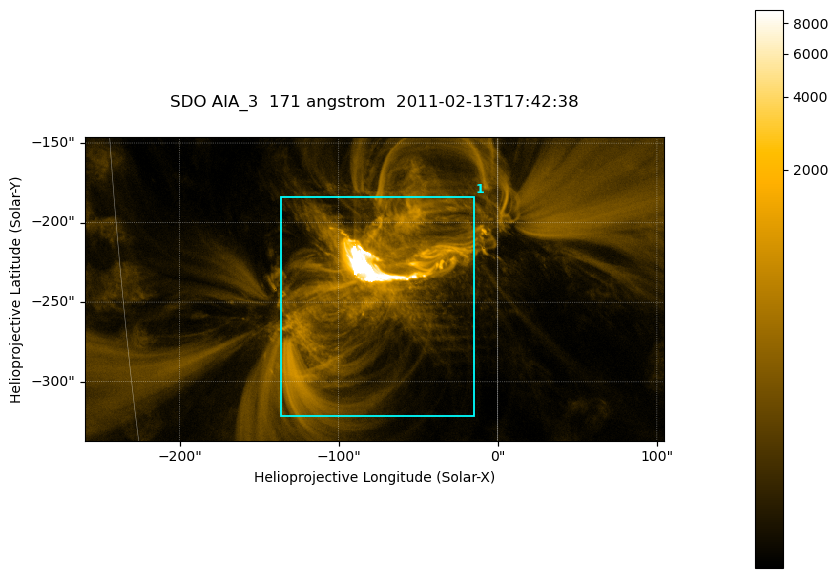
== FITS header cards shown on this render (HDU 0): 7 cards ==
TELESCOP= 'SDO     '           /
INSTRUME= 'AIA_3   '           /
WAVELNTH=                  171 /
WAVEUNIT= 'angstrom'           /
DATE-OBS= '2011-02-13T17:42:38.56' /
CTYPE1  = 'HPLN-TAN'           /
CTYPE2  = 'HPLT-TAN'           /

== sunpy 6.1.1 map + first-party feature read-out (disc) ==
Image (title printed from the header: SDO AIA_3  171 angstrom  2011-02-13T17:42:38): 607 x 318 px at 0.599 arcsec/px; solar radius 972 arcsec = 1622 px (partial field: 2.3% of the solar disc is inside the frame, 100% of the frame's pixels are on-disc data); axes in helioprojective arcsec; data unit not stated in the header (colour bar unlabelled)
Pointing: header CRPIX1/2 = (2056.06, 2043.72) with CRVAL1/2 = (0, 0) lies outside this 607 x 318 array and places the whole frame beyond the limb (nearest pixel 1.39 R_sun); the SolarSoft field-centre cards XCEN/YCEN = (-77.28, -241.7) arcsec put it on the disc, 1317 arcsec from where CRPIX/CRVAL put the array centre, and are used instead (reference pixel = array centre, CRVAL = XCEN/YCEN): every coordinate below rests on XCEN/YCEN
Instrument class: DISC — disc imager (sunpy class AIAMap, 171 A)
Bright regions (active regions / flare kernels): reference = the on-disc median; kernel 5 px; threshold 5 sigma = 333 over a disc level ~65.6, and >= 1.15x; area >= 193 px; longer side >= 4 px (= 2.4 arcsec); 1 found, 1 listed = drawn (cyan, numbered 1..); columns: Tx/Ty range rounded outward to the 2 arcsec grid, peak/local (2 s.f.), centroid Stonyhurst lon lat
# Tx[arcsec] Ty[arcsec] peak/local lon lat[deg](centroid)
1 -138..-14 -322..-184 244 -5 -21